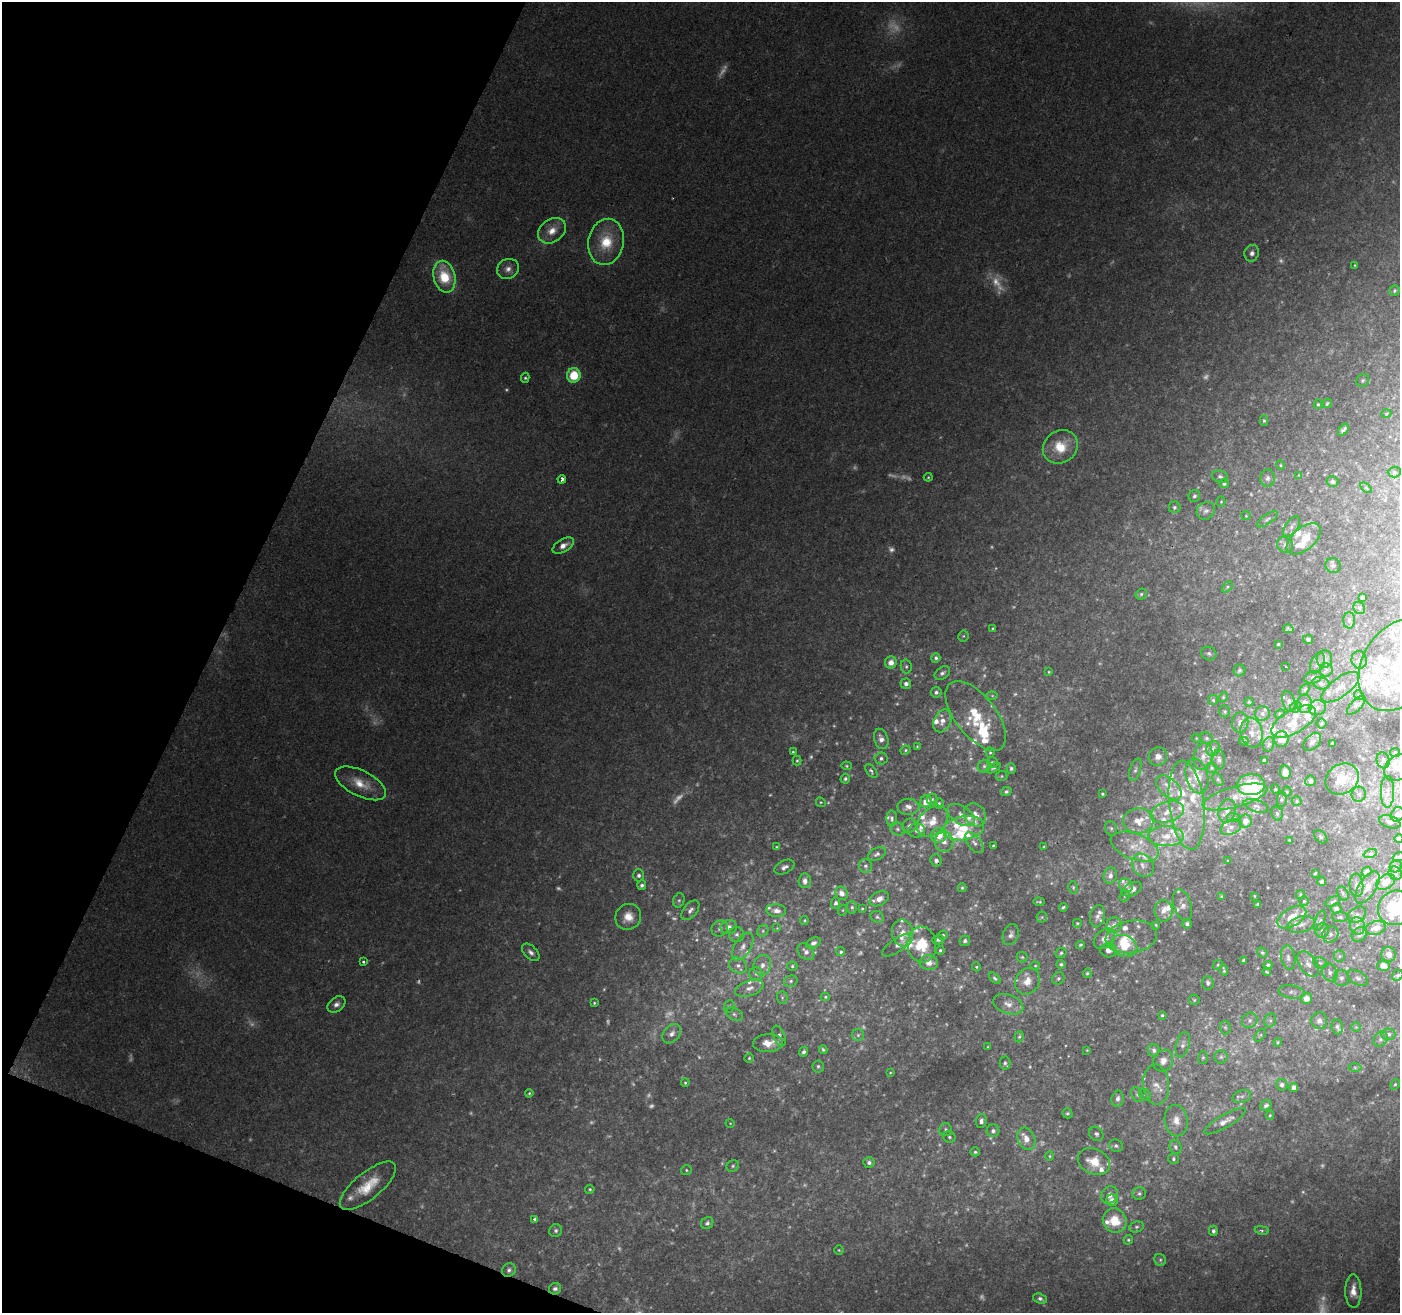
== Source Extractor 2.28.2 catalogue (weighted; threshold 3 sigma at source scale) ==
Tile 9 of 4 x 4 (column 1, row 3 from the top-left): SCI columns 1-1398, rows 1515-2825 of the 5593 x 5716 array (HDU 1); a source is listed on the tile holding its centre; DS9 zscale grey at full resolution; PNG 1402 x 1315 px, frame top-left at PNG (2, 2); each listed source drawn as its Kron ellipse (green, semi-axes under 4 px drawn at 4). Shown black and unused: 19% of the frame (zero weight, under 2 of 3 exposures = <1% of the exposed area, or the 3 px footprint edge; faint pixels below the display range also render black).
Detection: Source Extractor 2.28.2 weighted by HDU 2 'WHT'; one run over the whole footprint, this tile lists its part. Background 0.0686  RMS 0.0068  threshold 0.0304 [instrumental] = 3 sigma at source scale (4.5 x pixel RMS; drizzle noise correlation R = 1.50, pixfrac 1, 0.0396/0.0396 arcsec/px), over >= 5 px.
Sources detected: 603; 128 too faint to see at this stretch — neither listed nor drawn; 92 inside a brighter listed object's ellipse — not listed separately; the other 383 listed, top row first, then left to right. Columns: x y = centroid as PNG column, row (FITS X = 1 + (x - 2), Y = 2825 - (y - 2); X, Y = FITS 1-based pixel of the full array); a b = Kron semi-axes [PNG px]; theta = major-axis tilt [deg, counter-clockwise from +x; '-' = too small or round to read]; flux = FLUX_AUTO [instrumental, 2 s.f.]
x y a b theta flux
552 231 15 11 36 9.2
606 242 23 17 79 24
1252 253 8 7 - 3.3
1355 265 3 2 - 0.63
508 269 11 10 - 4.9
444 277 16 11 -76 28
1394 291 5 5 - 1.2
574 375 7 6 - 23
525 378 5 4 - 1.1
1363 380 7 6 - 1.3
1327 403 5 3 - 1.2
1318 404 4 4 - 1
1386 414 5 3 - 0.64
1264 421 5 4 - 1
1343 430 7 3 49 2
1060 447 18 16 35 19
1280 465 4 4 - 0.75
1394 472 6 5 - 1.3
1299 475 4 4 - 0.56
1220 476 8 6 -21 1.9
928 477 4 4 - 0.85
1268 478 8 7 - 2.7
562 479 4 4 - 2.8
1332 481 6 5 - 2.3
1224 484 5 4 - 1.4
1366 488 6 3 -37 0.83
1194 496 6 5 - 1.5
1221 502 5 4 - 0.83
1174 507 6 6 - 1.6
1206 511 9 8 - 3.1
1246 516 4 4 - 0.67
1267 519 12 5 35 2
1292 526 11 6 55 2.5
1304 539 20 11 41 12
563 545 12 6 31 5.7
1285 545 8 7 - 2.3
1333 565 8 7 - 2.1
1227 587 6 4 45 1
1141 594 6 5 - 1.5
1362 597 4 4 - 2.6
1359 608 6 5 - 1.6
1349 620 8 6 89 2.1
993 628 3 3 - 0.82
1288 629 5 4 - 1.3
963 636 5 5 - 1.1
1308 639 5 4 - 1.8
1278 644 3 3 - 0.73
1209 653 7 6 - 1.8
936 658 5 4 - 1.6
1324 659 9 7 -90 2.8
1359 660 9 7 -80 2.4
891 662 6 6 - 5.8
1317 663 11 6 65 2.3
1399 665 50 36 57 72
906 666 7 5 -76 1.6
1286 667 3 2 - 0.97
1239 670 6 6 - 1.7
1326 670 6 6 - 1.8
1049 672 4 3 - 0.7
942 673 8 6 36 2.3
1313 677 9 6 14 2.1
1321 683 9 6 -16 2.1
906 684 5 5 - 2.7
1340 687 22 9 36 7.7
1305 689 7 4 53 1.1
936 692 5 5 - 1.9
1359 695 5 4 - 0.99
992 696 6 4 -1 0.89
1223 697 5 4 - 0.9
1213 700 5 5 - 1.2
1289 701 10 6 -74 2.4
1249 702 4 4 - 0.89
1305 704 9 7 -88 6.1
1356 705 12 5 46 1.9
1296 707 6 5 - 1.4
1317 708 8 7 - 3.6
1225 711 6 5 - 1.1
1262 713 7 7 - 2.7
1280 714 5 4 - 0.88
976 716 41 20 -52 29
942 721 12 8 63 5.7
1294 721 25 11 30 14
1240 722 10 8 82 3.6
1321 723 5 5 - 1.1
1252 733 15 11 -78 7.6
1196 738 5 4 - 0.65
1206 738 7 5 -29 1.5
881 739 10 7 -72 4.4
1281 739 8 7 - 7
1244 741 4 4 - 1.1
1312 742 10 7 46 3.2
1332 743 3 3 - 0.8
1269 744 7 5 72 1.5
917 746 3 3 - 0.54
1213 749 8 6 71 2.1
906 750 5 4 - 0.95
793 752 3 3 - 1
990 753 5 4 - 1.1
1395 753 5 4 - 1.3
1203 756 14 9 78 6.4
1158 757 9 9 - 5.3
881 758 6 6 - 1.9
1219 759 10 6 -89 2.2
1264 760 3 3 - 1.3
1383 760 8 6 -75 2
797 761 5 3 - 0.97
992 762 5 5 - 1.4
847 766 5 4 - 0.95
984 766 7 6 - 1.7
1399 767 16 12 39 13
993 768 8 4 25 1.3
1011 768 5 4 - 1.6
1212 768 6 5 - 1.1
1135 770 12 5 72 2.4
871 771 8 4 -55 1.7
1285 772 7 5 -79 5
1002 776 6 5 - 1
1197 776 17 11 -77 12
845 779 5 4 - 1.6
1218 779 7 4 -62 1.3
1342 779 17 14 33 18
1310 781 5 5 - 2.7
361 783 28 12 -26 15
1251 785 14 10 3 37
1169 788 15 9 -42 7.9
1275 789 5 3 - 0.65
1006 791 5 4 - 1.7
1287 792 5 4 - 0.86
1387 792 16 6 -90 4.6
1102 794 3 3 - 0.84
1359 794 7 7 - 2.5
1235 797 33 10 15 12
932 799 5 5 - 1.2
1282 799 7 5 84 1.2
926 801 6 5 - 9.2
1297 801 5 4 - 0.97
821 802 5 4 - 0.87
939 803 5 4 - 1.1
1187 805 45 17 -83 39
1256 806 12 6 -18 2.5
908 807 11 8 0 4.4
1227 811 12 8 75 4.6
1167 812 17 10 17 9.3
1277 813 7 5 -74 1.4
1397 814 8 6 57 3.9
961 815 15 9 -33 5.5
975 815 12 10 -54 6.5
892 818 8 5 -88 1.7
1233 818 7 4 -6 1.1
932 821 18 12 46 11
1138 821 15 12 4 11
1245 821 6 6 - 5.4
1390 822 11 6 -18 2.2
909 826 7 7 - 2.8
1231 827 11 7 26 3.6
964 828 21 11 10 17
1111 828 7 5 -73 1.5
897 829 7 6 - 1.8
917 831 8 7 - 2.7
939 835 8 7 - 12
1166 836 18 10 0 11
1321 837 8 5 -46 1.4
1399 839 4 4 - 3.1
1290 840 4 3 - 0.75
944 842 10 9 - 4.3
974 843 12 6 -51 3.7
993 846 4 3 - 1.2
1044 846 3 2 - 0.62
777 847 4 4 - 0.9
1135 847 25 13 -21 14
877 854 9 6 26 2.1
1370 854 7 4 19 1.5
1399 857 6 4 18 1.1
936 860 6 5 - 2.3
1228 861 3 3 - 0.79
1143 865 12 10 -53 6.2
865 866 7 6 - 1.7
1396 866 6 5 - 1.7
784 867 11 6 26 3.4
1367 872 5 4 - 2.5
1315 873 4 3 - 0.9
1395 873 7 6 - 1.8
639 875 6 5 - 2.2
1110 876 8 6 73 3.5
805 881 7 6 - 4.1
1322 881 4 4 - 1.6
1386 882 10 7 31 7
642 885 5 4 - 1.9
1126 885 7 6 - 2.6
1356 885 12 7 -86 3.8
1073 887 6 4 -75 1
1367 887 18 8 57 6.6
962 888 4 3 - 1
1132 889 11 6 25 3.8
842 893 7 6 - 5
1343 893 8 5 -63 1.3
1300 894 4 4 - 0.99
1125 896 6 4 49 0.99
1254 896 3 2 - 0.43
1222 897 3 3 - 0.99
879 899 10 6 27 4.8
679 900 7 5 73 1.6
1304 901 5 5 - 1.2
1333 901 8 3 27 1.4
1039 902 5 2 - 0.96
836 903 5 4 - 1.8
1258 904 3 3 - 0.9
1183 905 16 9 -73 4.8
852 907 6 5 - 1.4
1063 907 4 3 - 1.1
862 908 3 3 - 0.66
1336 908 5 5 - 2.5
1395 908 18 17 - 43
690 910 11 6 50 3.6
843 910 5 3 - 0.73
776 911 10 6 -5 4
1163 911 10 9 - 5.5
1357 915 10 7 37 2.4
1097 916 11 7 78 3.1
628 917 13 12 - 9.4
877 917 7 5 -32 1.7
1042 917 5 5 - 1.1
1292 917 16 9 31 15
1340 917 8 5 1 1.5
804 921 4 3 - 0.81
1320 921 11 4 71 1.8
1077 923 4 4 - 0.81
1187 924 5 4 - 1.6
1301 924 14 8 14 4.9
1114 925 8 7 - 3.2
1156 925 3 2 - 0.69
1357 926 9 7 -74 3.9
729 927 8 7 - 3.9
720 928 9 7 33 2.9
777 928 4 4 - 0.82
1376 928 10 6 16 6.8
1322 930 7 6 - 2.4
763 931 6 5 - 1.3
903 933 13 10 -79 8.6
737 934 7 7 - 2.7
1330 934 8 7 - 2.8
943 935 5 4 - 1.3
1011 935 11 7 68 3.1
1359 935 8 7 - 3.1
1131 937 26 16 9 12
1104 939 12 8 41 5.2
938 940 6 5 - 1.5
965 941 5 5 - 2
813 943 7 5 27 2.4
898 945 18 6 34 4.4
922 945 18 14 -84 23
1080 945 4 3 - 0.93
1124 946 14 10 -24 15
743 947 15 8 59 6.1
940 950 4 4 - 1.1
1108 950 8 7 - 4
531 952 11 6 -44 3
806 952 10 7 -46 3.5
841 952 4 4 - 1.2
1061 953 6 5 - 1.1
1262 953 5 4 - 1.1
1389 954 7 7 - 4.6
1339 956 6 5 - 1.3
1022 957 5 5 - 1.1
1288 958 12 7 -80 3.3
1244 961 4 3 - 1.7
363 962 3 3 - 1.2
929 962 9 7 -8 7.7
1320 963 7 5 -20 1.6
1061 964 4 4 - 1.3
1308 964 14 8 -55 5.4
738 965 9 7 -27 4
762 965 10 8 74 4.9
1218 965 5 4 - 0.86
1268 965 4 4 - 1.7
792 966 5 4 - 1.1
1035 966 4 4 - 0.8
1383 966 6 5 - 3.9
976 967 4 4 - 0.81
1224 970 6 2 -78 0.98
1267 972 4 3 - 0.75
1330 972 9 7 -64 3.1
1087 973 5 4 - 1
756 974 7 6 - 2.3
1398 975 6 5 - 1.2
995 978 7 4 -44 1.5
1058 978 6 6 - 1.4
1341 978 8 7 - 2.5
1358 978 11 6 -30 2.6
791 981 7 5 16 1.6
1027 981 14 11 59 8.8
1208 983 7 6 - 2
749 988 15 7 19 5.3
1292 992 13 6 -8 2.9
782 997 6 5 - 1.2
825 997 4 4 - 1
1306 998 5 5 - 6
1194 1000 5 5 - 0.99
594 1003 3 3 - 0.86
337 1004 10 7 38 3.7
1008 1004 15 9 -19 6.7
729 1006 6 5 - 1.2
734 1014 9 6 -30 1.9
1162 1015 4 4 - 1
1250 1020 8 7 - 2.7
1270 1020 7 5 69 1.6
1319 1021 8 8 - 3.4
1225 1027 7 5 -88 1.2
1337 1027 8 5 -80 1.8
1356 1027 4 4 - 0.81
672 1034 11 7 49 4.4
1388 1034 7 6 - 1.7
858 1035 6 6 - 1.7
1260 1035 7 4 53 1
779 1036 11 5 -66 3.4
1019 1037 6 4 72 1.1
1381 1039 8 6 52 2.1
1278 1042 4 4 - 0.94
768 1043 15 9 3 8.5
1183 1045 13 6 75 3.2
988 1047 3 3 - 0.71
823 1050 4 3 - 1.1
1087 1050 3 2 - 0.54
1154 1050 6 6 - 2.4
803 1052 5 4 - 1.8
1203 1057 6 5 - 1.3
1221 1057 6 6 - 1.7
749 1058 4 4 - 0.93
1163 1061 11 9 61 5.8
1005 1063 6 5 - 1.4
818 1066 6 5 - 1.4
1355 1067 6 4 -2 1.2
890 1073 4 3 - 0.6
685 1083 4 3 - 0.89
1395 1084 5 4 - 1
1156 1085 20 13 -87 10
1282 1085 6 5 - 2.4
1294 1088 4 4 - 3.7
529 1093 4 3 - 0.83
1137 1095 8 5 -61 1.6
1145 1095 6 5 - 1.4
1242 1096 9 6 17 2.5
1118 1099 8 6 78 3
1266 1105 6 5 - 1.8
1067 1113 5 4 - 1.2
1270 1115 5 4 - 0.89
981 1121 7 5 85 3.1
1176 1121 16 11 -81 8.4
1225 1121 23 6 30 6.2
730 1123 4 3 - 0.54
945 1129 6 6 - 1.9
993 1131 6 6 - 2.4
1096 1134 8 6 -46 2.1
949 1137 6 5 - 1.4
1026 1139 11 8 -64 7.6
1116 1146 7 6 - 2
1175 1147 7 6 - 2
975 1152 4 4 - 1.2
1050 1156 4 4 - 0.75
1173 1159 5 5 - 1.5
869 1162 6 5 - 2.4
1094 1162 17 12 -24 15
733 1166 6 5 - 1.3
686 1170 5 4 - 1
368 1186 34 13 39 22
590 1189 5 4 - 1
1139 1193 6 6 - 1.7
1109 1195 9 7 52 4.7
1112 1200 6 5 - 4.8
535 1219 3 3 - 2
1115 1221 12 11 - 18
707 1223 6 5 - 1.9
1136 1227 7 5 14 1.7
1262 1230 7 3 -9 1.2
556 1231 6 6 - 1.7
1213 1231 5 4 - 1.7
1128 1240 5 4 - 1.1
839 1250 4 4 - 0.83
1160 1260 6 5 - 1.5
509 1270 7 6 - 2.2
555 1289 6 5 - 2
1353 1291 16 8 -89 7.8
1040 1299 7 5 -21 2.4
Overlapping masked pixels (flux is a lower limit): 1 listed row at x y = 936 860
Isophote crosses this tile's border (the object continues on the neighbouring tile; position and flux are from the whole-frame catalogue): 6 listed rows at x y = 1399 665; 1399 767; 1397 814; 1399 839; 1399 857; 1395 908